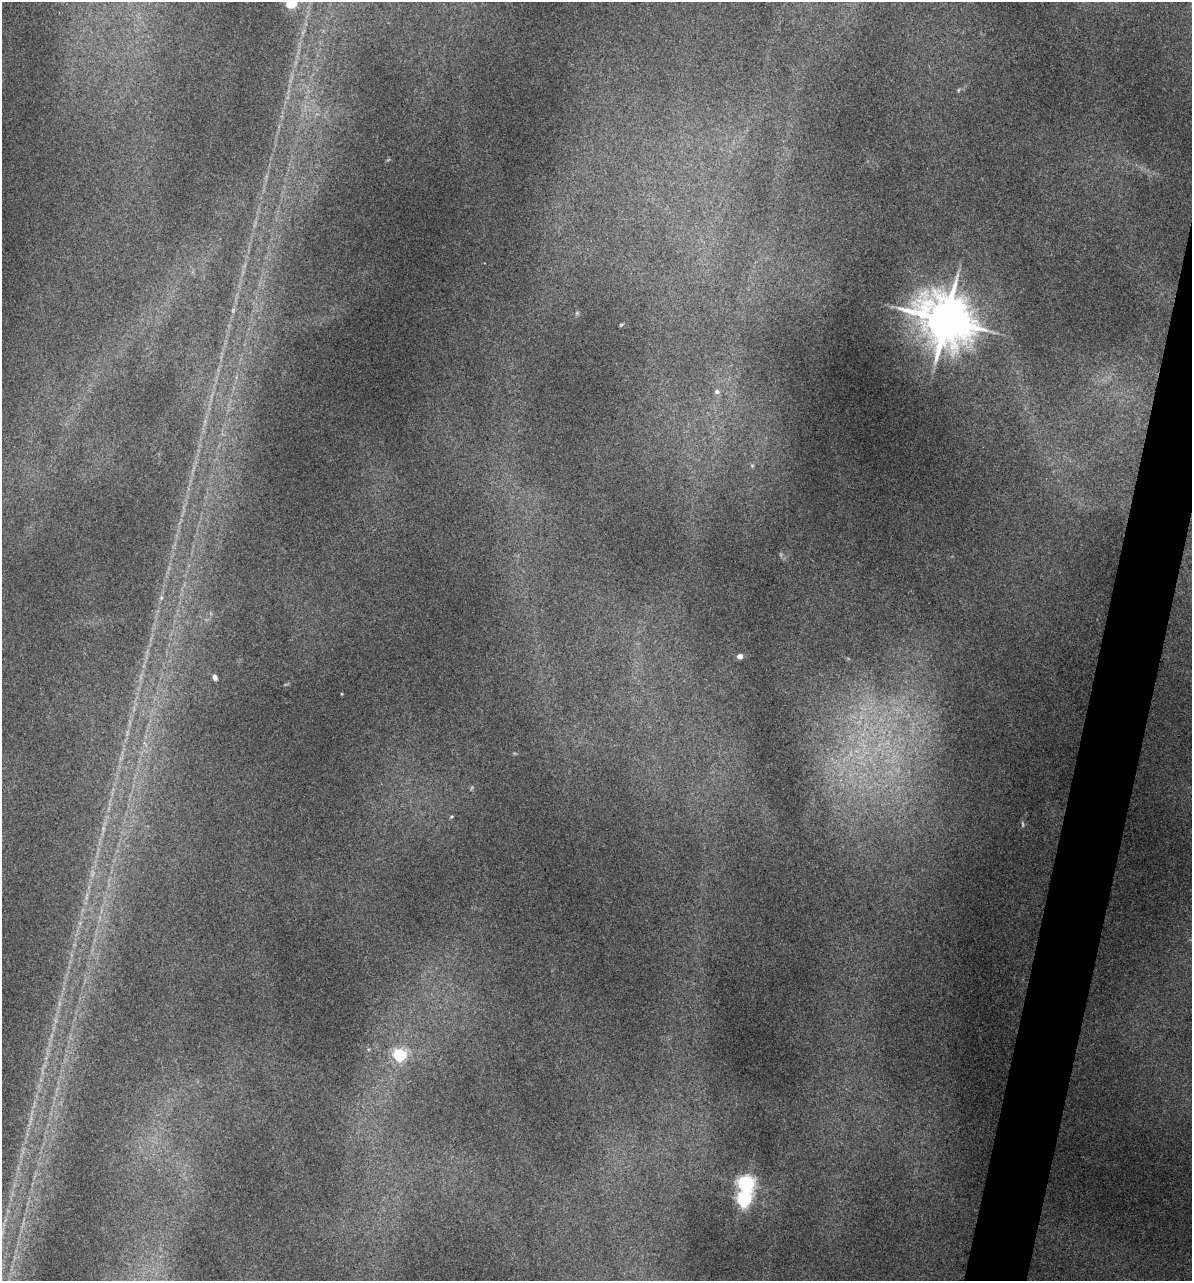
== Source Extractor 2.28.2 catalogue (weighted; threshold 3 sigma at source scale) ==
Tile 10 of 4 x 4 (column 2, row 3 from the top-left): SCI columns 1429-2618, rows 1673-2951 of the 5355 x 5900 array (HDU 1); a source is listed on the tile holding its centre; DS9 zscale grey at full resolution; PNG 1194 x 1283 px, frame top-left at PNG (2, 2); no overlay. Shown black and unused: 4% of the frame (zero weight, under 3 of 5 exposures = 17% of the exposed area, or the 3 px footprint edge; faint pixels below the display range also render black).
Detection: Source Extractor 2.28.2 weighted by HDU 2 'WHT'; one run over the whole footprint, this tile lists its part. Background 0.18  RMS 0.009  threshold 0.0403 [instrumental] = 3 sigma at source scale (4.5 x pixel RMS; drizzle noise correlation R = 1.50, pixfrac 1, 0.05/0.05 arcsec/px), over >= 5 px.
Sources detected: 14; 1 too faint to see at this stretch — not listed; the other 13 listed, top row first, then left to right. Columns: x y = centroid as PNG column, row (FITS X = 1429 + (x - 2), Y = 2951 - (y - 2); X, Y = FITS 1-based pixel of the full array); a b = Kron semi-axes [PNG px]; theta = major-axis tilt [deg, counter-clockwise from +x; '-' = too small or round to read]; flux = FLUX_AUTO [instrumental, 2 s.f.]
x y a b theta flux
291 3 5 5 - 81
958 90 6 3 70 1
946 320 16 13 -34 4400
621 325 5 4 - 1
717 392 7 6 - 2.7
752 466 6 4 -1 1.1
161 598 6 5 - 1.8
740 656 5 5 - 4.5
215 677 6 5 - 3
451 817 5 4 - 1.1
400 1055 6 5 - 140
746 1184 7 6 - 350
744 1199 6 6 - 230
Isophote crosses this tile's border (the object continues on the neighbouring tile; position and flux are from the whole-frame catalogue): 1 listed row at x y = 291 3